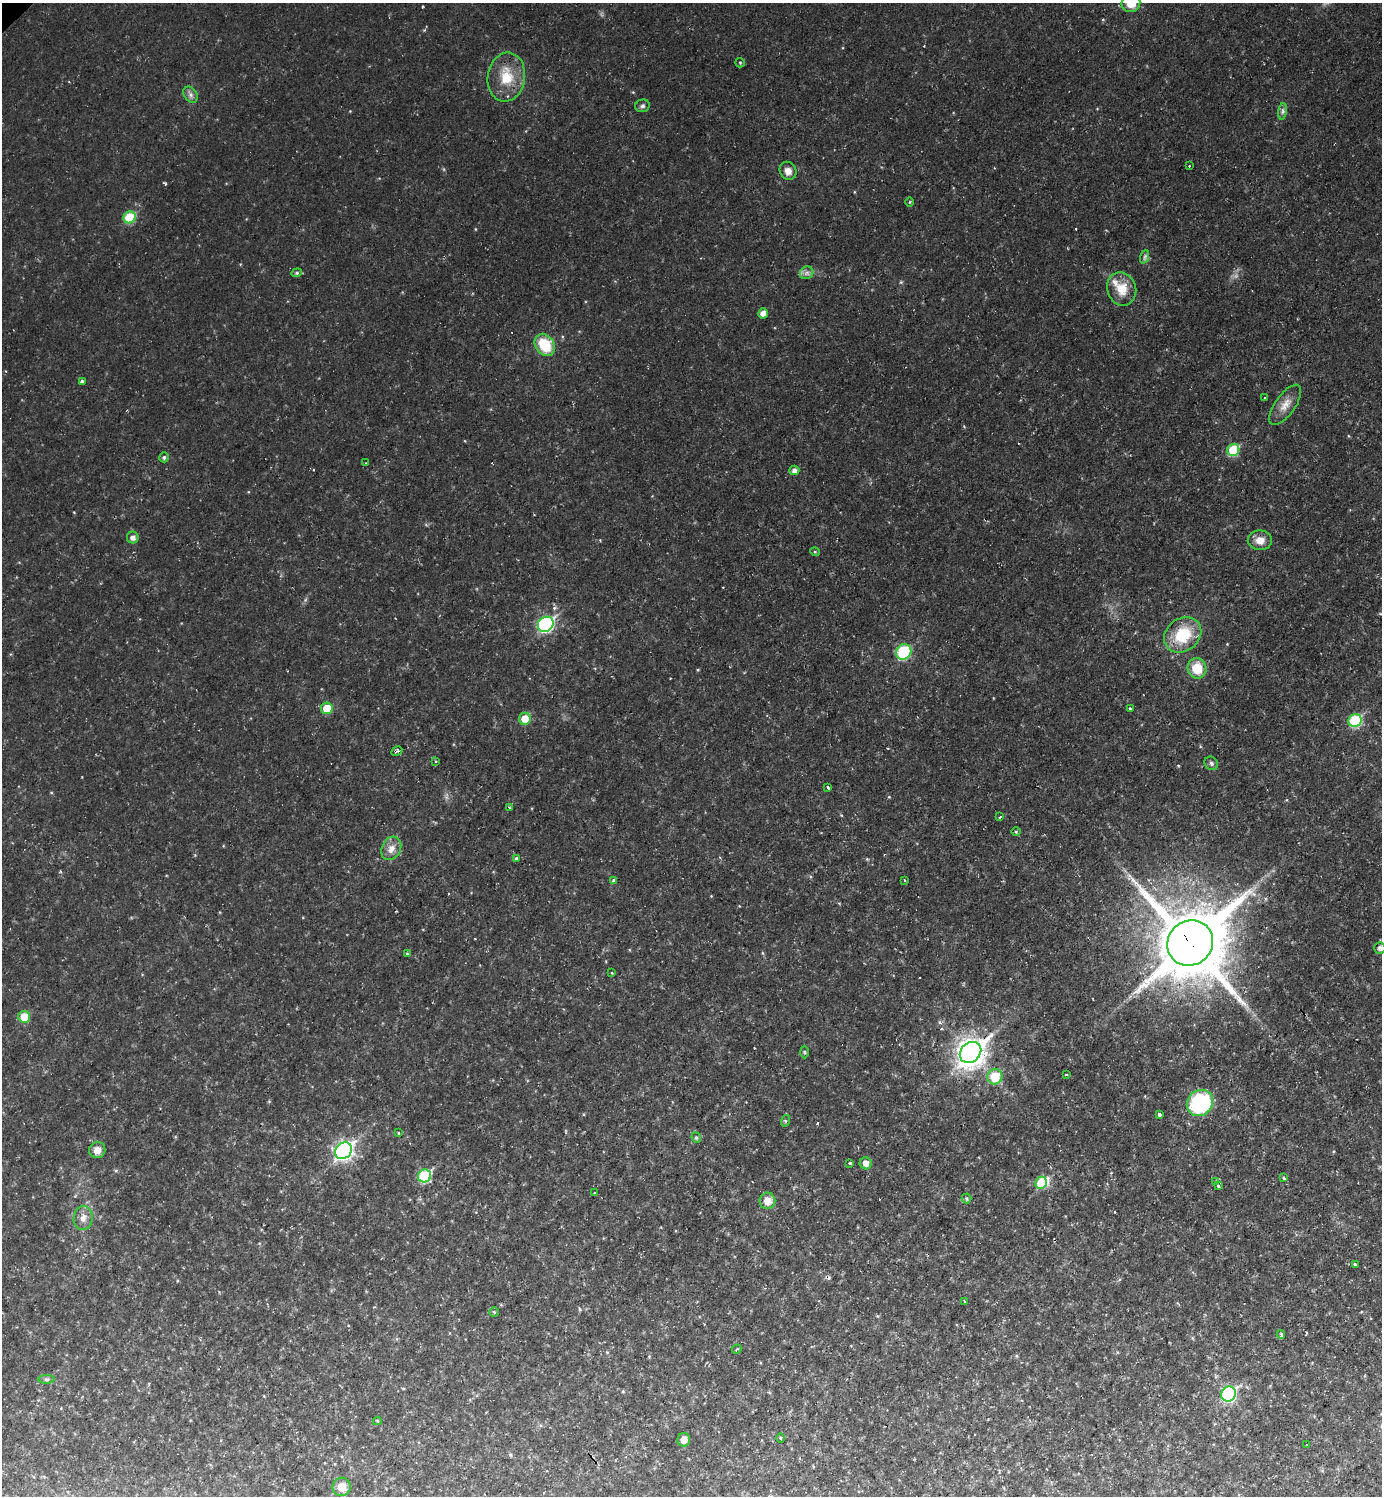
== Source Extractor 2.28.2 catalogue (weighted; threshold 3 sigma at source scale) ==
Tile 6 of 4 x 4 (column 2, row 2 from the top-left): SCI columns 1536-2915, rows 2987-4480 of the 5971 x 5973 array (HDU 1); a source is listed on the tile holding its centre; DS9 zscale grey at full resolution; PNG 1384 x 1498 px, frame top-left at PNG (2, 3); each listed source drawn as its Kron ellipse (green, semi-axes under 4 px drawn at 4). Shown black and unused: <1% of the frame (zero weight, under 2 of 3 exposures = <1% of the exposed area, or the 3 px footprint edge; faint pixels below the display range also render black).
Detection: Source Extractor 2.28.2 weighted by HDU 2 'WHT'; one run over the whole footprint, this tile lists its part. Background 0.04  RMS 0.0078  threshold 0.0352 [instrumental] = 3 sigma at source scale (4.5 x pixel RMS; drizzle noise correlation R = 1.50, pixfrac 1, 0.05/0.05 arcsec/px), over >= 5 px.
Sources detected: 97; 1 inside a brighter object's white glare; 11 cosmic-ray / hot-pixel residue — neither listed nor drawn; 1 inside a brighter listed object's ellipse — not listed separately; the other 84 listed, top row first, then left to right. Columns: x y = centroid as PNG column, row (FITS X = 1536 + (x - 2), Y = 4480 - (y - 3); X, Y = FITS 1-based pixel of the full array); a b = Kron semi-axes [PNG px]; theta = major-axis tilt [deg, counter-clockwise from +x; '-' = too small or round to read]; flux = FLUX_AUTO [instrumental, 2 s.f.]
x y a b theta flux
1131 3 9 9 - 13
740 63 5 4 - 0.9
506 77 24 18 82 21
190 95 9 6 -57 2.7
642 106 7 6 - 1.9
1282 111 8 4 82 2
1190 166 3 2 - 0.91
788 171 9 8 - 5.6
910 202 4 3 - 0.65
130 217 6 6 - 33
1144 257 7 4 70 1.7
297 273 5 4 - 1.2
807 273 7 6 - 2.4
1122 289 17 14 -68 14
763 313 5 5 - 5.9
545 345 12 9 -56 25
83 381 4 3 - 5.9
1265 398 3 3 - 1.2
1285 405 23 10 55 8.6
1233 450 6 6 - 34
164 457 5 5 - 1.5
366 463 3 2 - 0.51
794 470 5 4 - 3.1
133 537 6 6 - 3.7
1260 540 12 10 0 7.5
815 552 5 3 - 0.75
546 624 8 7 - 120
1183 635 20 16 38 30
904 652 8 7 - 53
1197 668 10 9 - 18
327 708 6 5 - 16
1130 708 3 3 - 0.94
525 719 6 6 - 12
1355 721 7 6 - 53
397 751 6 4 28 1.7
435 761 3 3 - 1.1
1211 763 7 6 - 1.9
828 788 4 3 - 2.7
509 808 3 3 - 1.4
1000 817 3 3 - 2
1016 832 5 3 - 0.89
391 848 12 9 63 6.5
516 858 3 3 - 5.6
614 880 3 3 - 2.2
904 880 3 2 - 1.3
1190 943 24 22 42 6400
1380 948 6 5 - 2.7
407 953 4 2 - 0.68
612 973 3 3 - 1.5
24 1017 6 6 - 16
804 1052 6 4 -88 1.1
970 1052 12 9 42 770
1066 1075 3 2 - 1
995 1077 8 7 - 20
1200 1103 14 12 42 84
1159 1114 3 3 - 7.6
785 1121 6 4 72 0.96
398 1133 3 2 - 1.5
696 1138 5 4 - 1.3
97 1150 8 8 - 5.8
343 1151 9 7 41 260
850 1163 3 3 - 2.2
866 1163 6 6 - 5.2
424 1176 7 6 - 49
1284 1178 3 3 - 1.9
1216 1182 4 3 - 2.6
1041 1183 6 5 - 21
1218 1186 3 3 - 2.2
595 1193 3 3 - 1.9
966 1198 5 5 - 1.3
767 1201 8 8 - 8.5
83 1218 12 9 81 5.8
1356 1265 4 3 - 4.2
965 1302 4 2 - 2.9
494 1312 4 4 - 0.82
1281 1334 4 3 - 2.2
737 1349 5 3 - 0.71
46 1379 8 4 0 1.6
1228 1394 8 7 - 130
377 1421 4 4 - 0.79
780 1438 5 3 - 0.76
684 1440 6 6 - 5.6
1307 1445 2 2 - 0.64
342 1487 9 9 - 9.4
Overlapping masked pixels (flux is a lower limit): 1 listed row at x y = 1190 943
Isophote crosses this tile's border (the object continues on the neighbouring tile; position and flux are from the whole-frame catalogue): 2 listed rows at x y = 1131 3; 1380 948